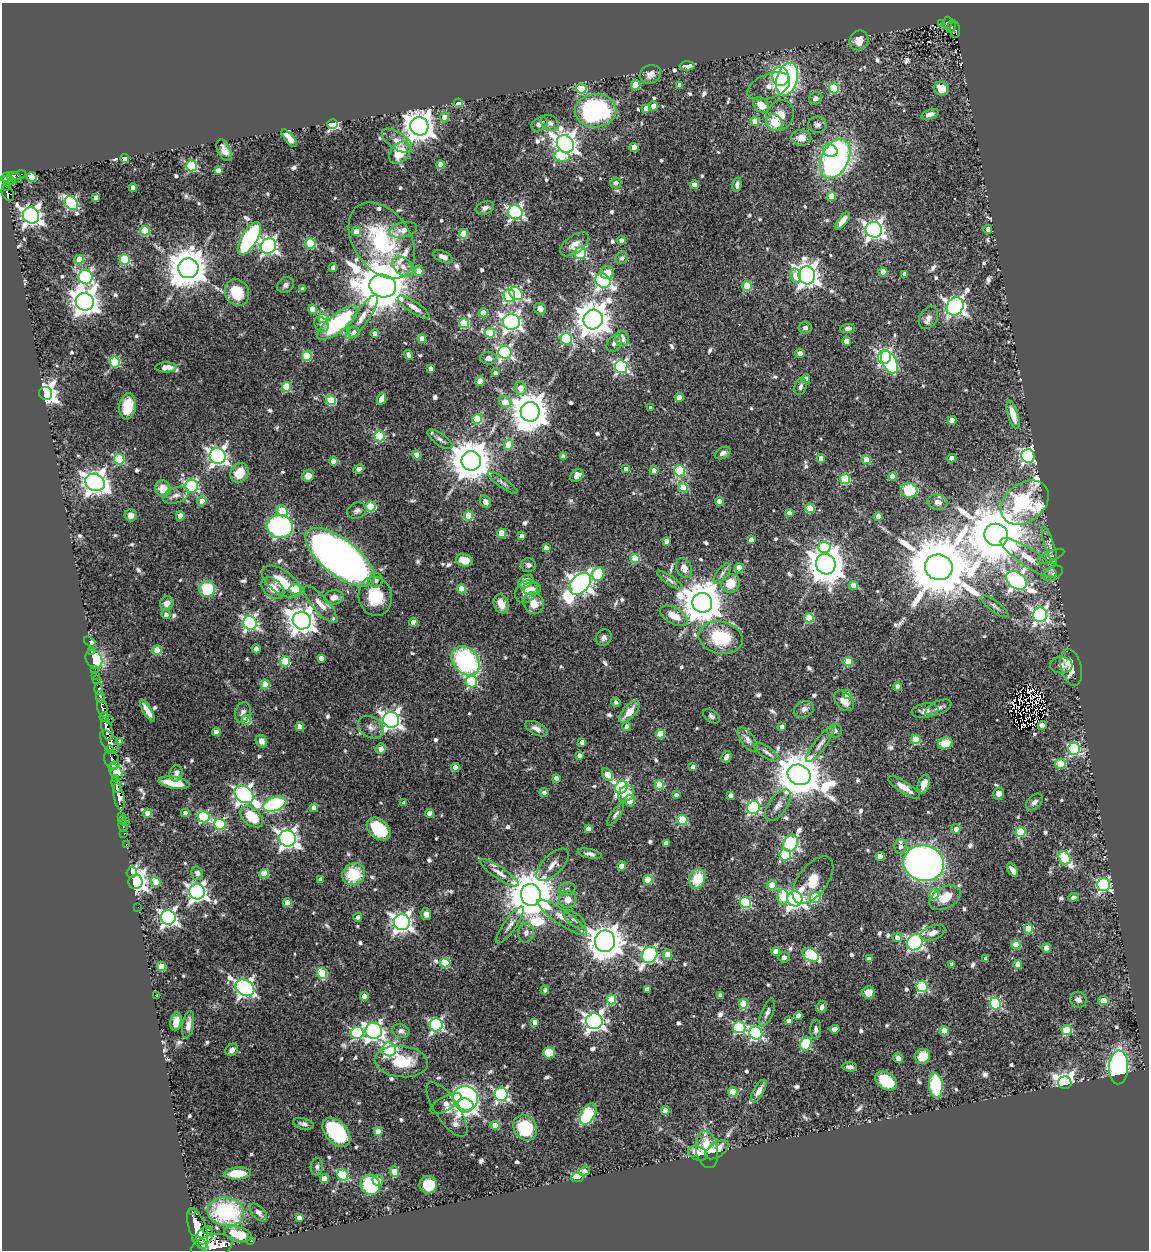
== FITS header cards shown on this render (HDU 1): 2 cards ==
NAXIS1  =                 1147
NAXIS2  =                 1248

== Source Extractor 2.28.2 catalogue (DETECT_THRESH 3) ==
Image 1147 x 1248 px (HDU 1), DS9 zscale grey, 1 PNG px = 1 image px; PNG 1151 x 1252 px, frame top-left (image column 1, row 1248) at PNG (2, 3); each listed source drawn as its Kron ellipse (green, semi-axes under 4 px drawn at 4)
Background 1.05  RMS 0.028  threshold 0.0825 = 3 sigma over >= 5 px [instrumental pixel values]
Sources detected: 743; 6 with non-positive FLUX_AUTO (blend fragments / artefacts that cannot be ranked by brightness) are neither listed nor drawn; of the other 737, the 500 brightest by FLUX_AUTO listed and drawn (237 fainter detections omitted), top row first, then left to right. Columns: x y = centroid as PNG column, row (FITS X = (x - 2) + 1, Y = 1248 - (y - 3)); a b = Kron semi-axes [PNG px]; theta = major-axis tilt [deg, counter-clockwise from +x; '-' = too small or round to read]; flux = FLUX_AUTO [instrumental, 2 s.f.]
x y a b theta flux
947 23 6 5 - 170
942 24 3 2 - 26
951 26 7 3 73 140
955 30 8 5 -85 200
859 40 10 9 - 21
687 66 8 4 2 9.8
650 74 11 9 23 13
780 76 10 8 -76 150
787 79 17 10 74 450
636 85 5 4 - 60
680 85 4 4 - 8.3
769 86 22 12 21 25
834 88 5 5 - 120
581 89 5 5 - 98
941 89 7 6 - 28
815 98 7 6 - 8
458 103 4 4 - 78
761 105 9 6 -44 31
653 106 4 4 - 14
646 108 4 4 - 16
596 111 21 16 3 330
930 114 9 4 18 9.5
780 115 16 13 61 28
445 117 4 4 - 29
755 121 4 4 - 23
550 123 9 7 -33 7.1
774 123 9 7 -53 44
333 124 5 5 - 220
539 124 8 6 33 7.6
817 125 9 8 - 8.7
419 126 9 9 - 3100
289 138 11 4 -51 20
801 138 10 8 -2 19
397 141 17 8 -34 19
565 144 9 8 - 1500
634 147 4 4 - 29
224 150 12 6 -64 12
830 151 7 6 - 55
400 153 12 9 50 50
562 156 8 5 -16 62
125 158 4 4 - 32
835 159 21 13 63 600
440 165 4 4 - 26
191 166 5 5 - 200
218 170 4 4 - 11
18 175 8 4 16 110
6 177 5 4 - 650
31 177 5 4 - 71
14 178 8 5 -23 280
9 180 7 4 -13 700
616 183 5 5 - 6.3
694 185 4 4 - 19
737 185 7 4 78 6.7
7 186 4 3 - 280
133 188 4 4 - 24
8 193 8 5 -61 410
832 196 4 4 - 27
96 197 4 4 - 7
71 203 8 6 -46 250
485 208 9 6 20 9.4
515 212 7 7 - 460
31 215 8 7 - 1200
843 221 10 4 52 14
988 229 4 4 - 8.4
403 230 14 7 13 15
874 230 8 7 - 940
145 231 5 4 - 68
356 231 4 4 - 23
464 234 4 4 - 62
249 238 18 8 59 260
382 240 42 28 -56 190
621 240 4 4 - 9.9
310 243 5 5 - 110
574 244 16 8 36 18
268 246 8 7 - 640
580 253 6 6 - 200
443 257 10 5 -24 12
622 258 6 6 - 5.9
125 259 5 5 - 120
79 260 4 4 - 43
403 267 12 8 -41 16
188 268 10 10 - 5800
333 268 4 4 - 8.9
419 271 5 4 - 22
607 272 7 6 - 23
883 272 4 4 - 46
905 274 4 4 - 10
807 275 9 8 - 1500
796 276 7 5 -78 32
86 277 7 7 - 410
603 281 8 7 - 570
286 285 9 7 37 7.6
383 286 13 11 -10 13000
747 286 5 4 - 79
303 289 4 4 - 9
237 292 14 12 -63 67
516 293 7 6 - 220
509 295 6 5 - 200
85 302 9 8 - 2100
955 306 9 8 - 840
414 307 19 5 -34 13
313 309 4 4 - 30
540 309 6 5 - 9.7
483 313 4 4 - 38
362 317 26 7 56 21
323 318 5 4 - 52
928 318 12 8 58 12
593 319 10 9 - 4000
511 322 8 8 - 890
338 323 24 9 38 220
464 323 5 5 - 120
321 324 8 6 -47 6.8
805 328 6 6 - 6.1
847 328 7 4 2 6.9
354 332 6 5 - 10
375 333 4 4 - 14
490 333 5 5 - 85
422 339 4 4 - 25
566 339 6 5 - 190
622 339 8 7 - 16
847 341 4 4 - 27
614 343 9 6 53 6.8
505 352 6 6 - 390
800 353 5 4 - 8.2
409 355 5 3 - 6.8
307 356 5 5 - 79
884 357 7 6 - 390
488 358 8 6 -5 11
115 362 5 5 - 120
889 362 12 7 -63 180
166 367 10 5 1 16
621 367 6 6 - 370
431 368 4 4 - 8.5
495 373 4 3 - 8.1
806 379 4 4 - 13
480 381 5 5 - 16
286 387 5 4 - 74
800 387 9 5 74 7
521 388 6 6 - 19
46 393 6 6 - 1300
679 397 4 4 - 26
381 399 6 4 64 12
331 400 5 5 - 86
505 402 6 5 - 29
127 406 13 8 82 45
650 408 4 3 - 7.8
530 412 10 9 - 5000
1013 415 14 5 -73 26
477 419 5 5 - 84
952 420 4 4 - 25
380 436 5 5 - 150
440 439 15 6 -35 8.2
508 445 5 4 - 40
723 453 8 5 27 7.1
417 455 4 4 - 17
218 456 8 7 - 870
563 456 4 4 - 11
1028 456 7 6 - 440
821 458 4 4 - 23
952 458 4 4 - 21
119 459 5 5 - 130
866 460 4 4 - 53
333 461 4 4 - 24
471 461 10 9 - 6600
359 469 5 4 - 7
626 469 4 4 - 12
654 471 4 4 - 19
679 471 5 5 - 150
240 473 10 8 56 45
308 476 6 5 - 13
577 476 7 5 43 15
893 476 4 4 - 30
845 479 5 5 - 120
95 482 10 8 -29 1600
503 483 18 5 -35 7.3
192 486 6 6 - 330
683 487 5 4 - 80
163 489 8 7 - 26
909 490 8 7 - 84
176 495 13 7 19 12
202 501 4 4 - 25
720 501 4 4 - 28
485 502 6 5 - 10
938 502 10 7 -10 12
1025 503 26 19 38 660
371 507 5 5 - 120
810 508 5 4 - 59
357 510 10 8 24 7.5
282 511 6 5 - 62
790 513 4 4 - 18
131 515 6 6 - 12
180 516 4 4 - 27
469 516 4 4 - 63
878 517 4 4 - 18
280 526 13 11 -9 340
501 533 4 4 - 41
996 535 12 11 - 16000
521 536 4 3 - 7.5
751 540 4 4 - 11
666 541 4 4 - 10
1049 545 19 5 -72 9.6
825 547 6 5 - 140
546 548 4 4 - 15
1050 556 15 5 22 6.4
340 557 42 17 -38 1900
635 558 5 4 - 71
1029 558 33 9 -33 42
464 560 8 6 -16 28
826 564 10 9 - 4700
528 565 7 7 - 7.4
939 567 14 12 -18 20000
684 568 10 7 -66 14
739 568 4 4 - 33
1053 573 10 6 29 7.2
598 574 7 6 - 81
722 574 12 5 52 6.7
376 580 7 7 - 8.7
670 580 15 4 -35 6.4
1016 580 11 8 -36 650
281 582 22 11 -36 52
526 582 8 6 34 25
731 583 10 9 - 33
580 584 12 8 48 1400
853 585 5 4 - 22
273 588 13 8 -40 25
207 589 8 7 - 84
295 589 7 5 1 100
461 589 4 4 - 54
532 589 9 6 -1 9.8
527 591 13 9 44 28
375 596 20 16 -79 70
334 597 9 7 9 11
167 603 7 6 - 12
534 603 11 10 - 30
702 603 10 9 - 6600
321 604 23 7 -48 23
501 604 9 7 -70 19
995 606 16 5 -37 8.4
166 615 4 4 - 8.3
1040 615 7 7 - 520
674 616 15 8 -29 26
809 618 5 4 - 84
302 621 9 8 - 2300
413 622 4 4 - 14
250 623 7 6 - 450
604 638 8 7 - 6.6
721 638 22 16 -13 96
90 641 6 3 -34 18
256 649 4 4 - 8
157 650 4 4 - 61
91 652 3 2 - 8.6
321 658 4 4 - 14
94 659 10 8 -60 120
285 661 5 5 - 91
466 661 16 12 -51 280
848 661 5 4 - 66
1061 665 11 8 -3 11
1071 667 19 10 -76 35
95 670 2 2 - 17
96 675 2 2 - 12
97 679 3 3 - 61
472 681 6 5 - 180
265 684 4 4 - 49
898 687 4 4 - 21
99 689 6 3 -87 220
847 694 4 4 - 28
100 697 6 3 -80 320
844 701 12 8 -48 19
616 702 5 4 - 5.9
103 708 9 5 -72 1400
938 708 14 6 24 9.4
804 709 10 8 23 9.3
147 711 12 4 -59 14
925 711 13 7 11 12
243 712 11 7 74 8.7
629 712 13 6 49 26
711 716 9 6 -35 5.9
104 717 5 3 - 700
109 719 2 2 - 240
246 720 5 4 - 59
391 720 8 7 - 970
626 726 5 4 - 6
782 726 4 3 - 7.3
1042 726 4 4 - 11
300 727 4 4 - 18
371 727 14 10 -31 13
107 729 12 5 -77 2900
536 729 12 6 -26 11
835 731 7 7 - 7.5
216 732 4 4 - 16
660 734 4 4 - 57
916 739 5 4 - 71
748 740 14 6 -55 11
261 741 6 5 - 11
110 742 13 7 -55 1200
120 742 4 4 - 10
582 742 4 4 - 11
945 743 7 6 - 31
820 744 22 6 53 13
381 749 5 5 - 11
1074 749 6 6 - 240
110 750 4 3 - 370
766 752 14 5 -35 8.1
579 755 4 3 - 9
726 757 6 4 62 10
112 760 10 7 -71 760
1060 764 5 5 - 94
113 766 5 3 - 330
455 767 4 4 - 26
693 767 4 4 - 12
116 772 9 5 -56 920
176 773 8 6 75 6.7
607 775 7 4 -52 57
799 775 12 10 -26 9100
556 778 4 4 - 8.3
116 779 4 3 - 410
174 783 16 5 -9 46
924 784 10 5 72 17
116 785 8 4 -75 1200
659 785 5 4 - 73
621 787 7 6 - 400
904 787 19 6 -33 19
544 793 4 4 - 8
999 793 6 5 - 13
626 794 9 7 48 32
244 795 10 7 -36 790
676 795 4 4 - 7.1
731 795 4 4 - 13
119 797 14 5 -79 2100
630 801 6 5 - 29
1034 802 10 6 43 8.2
404 803 4 4 - 11
275 804 12 7 19 210
778 805 18 9 54 15
753 807 7 6 - 330
314 808 4 4 - 14
148 813 4 4 - 33
185 813 4 4 - 11
430 813 4 4 - 21
615 814 13 4 55 6
121 816 3 2 - 29
204 817 6 5 - 190
252 817 13 8 -41 59
122 820 4 2 - 22
682 820 5 5 - 95
125 821 3 2 - 12
220 824 6 5 - 190
123 826 6 2 -75 29
379 829 14 9 -41 86
588 829 4 4 - 14
956 829 5 4 - 14
1020 832 5 5 - 96
124 833 3 2 - 29
288 838 8 7 - 1000
666 843 4 4 - 10
791 843 9 6 59 410
126 844 3 2 - 34
900 846 7 6 - 8.8
590 854 12 4 -12 7.7
785 855 6 6 - 110
880 856 4 4 - 21
1064 858 7 5 -54 170
924 863 20 17 -13 1100
552 865 20 10 44 18
622 866 4 4 - 32
1012 870 8 4 -56 11
132 872 6 5 - 170
197 873 7 6 - 8.9
499 873 22 6 -33 14
264 874 4 4 - 57
354 874 12 10 34 76
320 879 4 4 - 6.1
697 879 10 7 70 55
648 880 4 4 - 58
813 880 28 14 53 38
136 882 7 7 - 970
156 882 5 4 - 32
772 885 5 4 - 59
1104 885 6 6 - 340
567 889 8 6 10 5.8
197 892 8 7 - 900
934 894 5 5 - 64
531 895 11 10 - 10000
783 897 8 5 86 53
815 897 5 5 - 130
1073 897 5 4 - 5.9
945 898 17 10 29 35
568 899 9 8 - 21
795 899 7 7 - 960
287 902 4 4 - 21
745 903 5 5 - 170
138 907 2 2 - 110
426 914 6 5 - 8.9
168 917 7 7 - 710
358 917 4 4 - 7.6
562 917 29 7 -35 24
575 919 13 6 -35 7.8
402 922 8 8 - 1100
510 925 22 6 54 13
1029 928 5 4 - 58
526 933 10 8 87 9.7
933 933 13 7 20 14
897 937 5 5 - 9.6
605 941 11 10 - 4000
915 942 9 7 51 490
1016 945 4 4 - 40
1046 948 4 4 - 35
776 951 4 4 - 18
668 954 5 4 - 41
649 955 9 7 53 400
811 955 9 6 -29 170
784 957 5 5 - 7.5
986 958 4 4 - 8.5
869 959 4 4 - 9.2
445 963 5 4 - 77
952 964 4 3 - 6.1
1018 964 4 4 - 27
161 966 4 4 - 45
322 973 6 5 - 88
922 987 6 5 - 170
245 988 10 7 -33 790
647 989 4 4 - 13
545 990 4 4 - 9.5
869 992 6 6 - 24
720 995 4 4 - 13
156 996 3 3 - 6
364 996 4 4 - 25
611 999 5 4 - 82
1078 1000 8 7 - 7.8
1103 1001 5 4 - 35
743 1004 5 4 - 74
995 1004 6 5 - 190
822 1007 6 5 - 7.6
767 1012 15 5 68 8.2
798 1016 4 4 - 17
594 1021 8 8 - 890
788 1021 4 4 - 14
176 1022 9 5 80 16
535 1022 4 4 - 12
188 1025 14 5 81 13
436 1025 6 6 - 380
739 1027 6 6 - 210
816 1029 9 5 87 6.5
835 1029 5 4 - 10
1067 1030 5 5 - 100
374 1031 8 8 - 630
401 1031 9 6 -13 10
944 1031 4 4 - 41
357 1033 6 6 - 210
756 1033 7 6 - 330
806 1044 7 5 66 150
389 1049 7 7 - 350
232 1050 7 5 42 9.8
549 1053 6 5 - 45
922 1056 8 7 - 38
898 1058 5 4 - 7.7
401 1062 27 15 -6 68
850 1067 7 4 -6 8.3
1119 1067 17 9 88 520
886 1081 12 8 -35 74
1065 1083 6 6 - 960
936 1085 12 7 -85 120
759 1091 13 5 61 12
733 1092 5 4 - 54
501 1094 6 6 - 420
465 1098 13 12 - 570
446 1103 17 7 29 21
465 1105 8 7 - 840
447 1109 32 11 -56 40
665 1111 4 4 - 32
588 1114 11 6 61 170
303 1124 11 5 -14 6.9
495 1125 4 4 - 25
525 1128 13 11 -60 84
336 1132 17 10 -48 180
378 1132 4 4 - 31
707 1150 19 11 -81 54
717 1150 13 7 35 25
698 1153 10 6 -22 23
317 1167 8 6 86 6
585 1171 6 4 29 6.6
395 1172 5 4 - 46
238 1173 13 6 3 39
343 1175 6 5 - 190
578 1177 6 4 5 45
324 1179 4 4 - 30
378 1180 5 5 - 11
370 1185 10 9 - 120
428 1185 9 8 - 45
192 1212 3 3 - 110
226 1212 18 14 -9 200
258 1212 11 6 -46 10
299 1218 4 4 - 11
198 1229 21 8 -71 5800
208 1230 5 3 - 570
238 1234 14 7 -13 46
205 1236 9 7 47 1700
250 1241 2 2 - 12
200 1243 10 4 -44 1800
212 1246 21 11 14 5500
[237 fainter detections neither listed nor drawn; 6 non-positive-flux detections neither listed nor drawn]